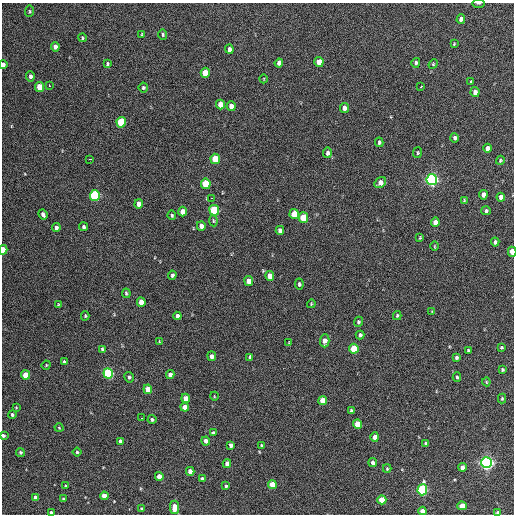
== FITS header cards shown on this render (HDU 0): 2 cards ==
NAXIS1  =                  512 / Axis length
NAXIS2  =                  512 / Axis length

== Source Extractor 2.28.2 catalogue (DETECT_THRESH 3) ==
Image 512 x 512 px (HDU 0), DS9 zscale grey, 1 PNG px = 1 image px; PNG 516 x 516 px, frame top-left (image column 1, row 512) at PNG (2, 3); each listed source drawn as its Kron ellipse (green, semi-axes under 4 px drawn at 4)
Background 402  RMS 19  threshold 58.2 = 3 sigma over >= 5 px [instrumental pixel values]
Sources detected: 141; all 141 listed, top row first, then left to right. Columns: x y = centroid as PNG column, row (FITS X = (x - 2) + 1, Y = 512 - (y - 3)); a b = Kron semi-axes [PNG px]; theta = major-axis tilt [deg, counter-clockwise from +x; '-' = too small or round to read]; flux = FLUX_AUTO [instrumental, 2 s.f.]
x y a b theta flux
478 3 6 3 0 1400
29 11 6 3 83 1300
461 19 5 4 - 5600
142 34 3 2 - 1100
163 34 5 4 - 1800
82 38 4 3 - 1500
454 44 3 3 - 1100
55 47 4 4 - 6800
229 49 4 3 - 4400
319 62 5 4 - 15000
279 63 4 4 - 4700
416 63 5 4 - 2800
3 64 4 4 - 3200
107 64 4 3 - 1700
433 64 5 4 - 1400
205 73 5 4 - 23000
30 76 5 4 - 4400
264 79 4 3 - 890
471 82 3 3 - 1600
49 85 3 2 - 3900
40 87 5 4 - 28000
421 87 3 3 - 2900
143 88 5 4 - 2100
475 92 5 4 - 6500
220 105 5 4 - 13000
231 106 5 4 - 9800
344 108 5 4 - 6200
121 122 5 4 - 68000
455 138 5 4 - 3400
379 142 5 3 - 2400
487 148 4 4 - 5400
327 153 5 4 - 3500
417 153 5 4 - 1800
89 159 3 2 - 4700
215 159 5 5 - 38000
500 160 5 4 - 1500
432 180 5 5 - 390000
380 183 6 5 - 8500
206 184 5 5 - 41000
95 195 5 5 - 120000
483 195 5 4 - 9100
501 197 4 4 - 6900
212 198 3 2 - 5800
464 200 4 3 - 1200
139 204 5 4 - 8500
214 210 5 5 - 92000
486 211 5 4 - 2600
183 212 5 4 - 11000
43 214 5 4 - 4000
294 214 5 4 - 25000
172 215 5 4 - 2100
303 218 5 5 - 43000
213 221 5 4 - 1700
435 222 5 4 - 8800
201 226 5 4 - 8700
56 227 4 4 - 4400
83 227 4 4 - 2500
280 230 4 4 - 4600
420 238 3 3 - 1300
495 242 4 4 - 3300
434 246 5 3 - 1100
3 250 5 3 - 24000
512 252 5 3 - 21000
172 275 4 4 - 3100
270 276 5 4 - 11000
249 281 5 4 - 13000
299 284 6 4 -84 2800
126 293 5 3 - 1800
141 302 5 4 - 12000
58 304 4 3 - 1000
311 304 4 3 - 1200
432 312 4 3 - 990
85 316 4 4 - 1400
177 316 4 4 - 4400
397 316 4 3 - 1800
358 322 5 4 - 2000
360 335 4 3 - 2900
159 341 4 2 - 880
325 341 6 4 89 9000
289 343 3 2 - 870
501 347 4 3 - 1400
102 349 4 3 - 2200
354 349 5 4 - 46000
468 350 3 3 - 1300
212 356 5 4 - 5200
250 357 4 3 - 3000
456 357 4 3 - 2500
64 362 4 3 - 2600
46 365 4 4 - 1200
502 370 3 3 - 1900
108 373 5 5 - 160000
25 375 4 4 - 21000
170 375 4 4 - 6200
129 377 5 4 - 3200
457 377 5 3 - 1800
486 382 4 4 - 1200
148 389 4 4 - 21000
214 396 4 3 - 950
186 398 4 4 - 13000
502 398 5 4 - 1400
323 401 4 4 - 19000
16 407 3 3 - 1100
185 407 4 4 - 12000
351 411 3 3 - 2300
12 415 4 4 - 2300
141 418 2 2 - 2600
152 419 4 4 - 2600
358 424 4 4 - 27000
59 428 4 4 - 1200
213 433 4 4 - 3500
3 435 3 3 - 2800
375 437 4 4 - 12000
120 441 4 4 - 6400
206 441 4 4 - 7100
426 444 4 3 - 3300
231 445 4 4 - 4700
261 445 3 3 - 1600
20 452 4 4 - 2100
77 452 4 4 - 1900
486 462 5 5 - 470000
373 463 4 4 - 4500
227 464 4 4 - 6800
462 467 4 4 - 8700
387 469 4 4 - 1600
190 471 4 4 - 11000
159 476 4 4 - 11000
202 479 4 3 - 3300
272 484 4 4 - 20000
65 486 3 3 - 1400
226 486 3 3 - 1800
422 490 5 5 - 160000
104 496 4 4 - 15000
35 497 4 4 - 7300
63 499 3 3 - 1500
382 500 4 4 - 29000
462 506 4 4 - 18000
175 507 6 5 - 15000
142 509 3 3 - 2400
422 511 4 4 - 10000
51 512 3 3 - 1800
498 513 4 3 - 8800
At the frame edge (FLAGS 8, measured only in part): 7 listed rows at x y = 478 3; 3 64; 3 250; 512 252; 3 435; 51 512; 498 513